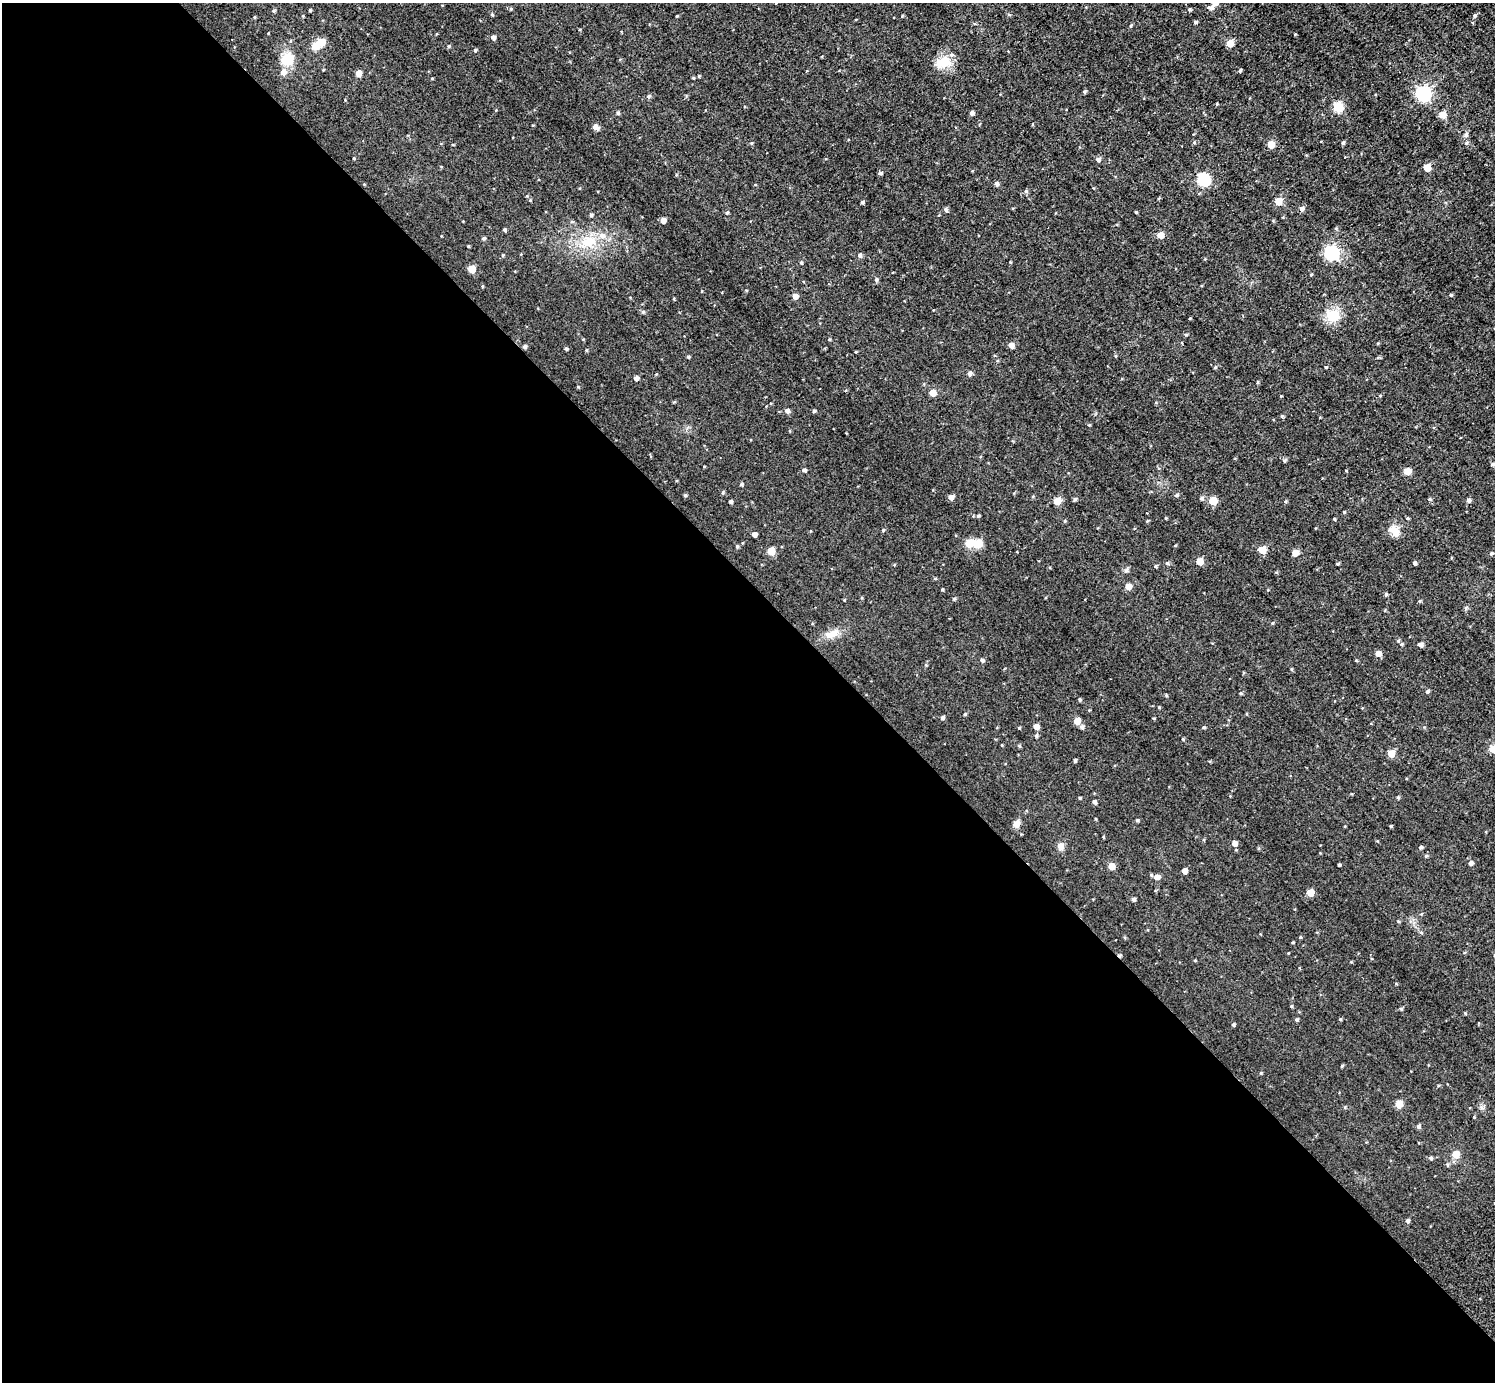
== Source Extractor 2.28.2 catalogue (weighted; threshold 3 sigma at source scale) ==
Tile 9 of 4 x 4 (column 1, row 3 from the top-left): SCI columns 6-1498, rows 1540-2919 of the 5983 x 5981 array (HDU 1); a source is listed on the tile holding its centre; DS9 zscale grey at full resolution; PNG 1497 x 1384 px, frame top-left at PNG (2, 3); no overlay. Shown black and unused: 57% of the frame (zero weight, under 3 of 4 exposures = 1% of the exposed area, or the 3 px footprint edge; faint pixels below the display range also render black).
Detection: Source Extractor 2.28.2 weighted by HDU 2 'WHT'; one run over the whole footprint, this tile lists its part. Background 0.0567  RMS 0.062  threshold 0.28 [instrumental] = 3 sigma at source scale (4.5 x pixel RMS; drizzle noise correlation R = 1.50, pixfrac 1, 0.05/0.05 arcsec/px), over >= 5 px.
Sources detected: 190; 2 inside a brighter object's white glare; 1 cosmic-ray / hot-pixel residue — not listed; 2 inside a brighter listed object's ellipse — not listed separately; the other 185 listed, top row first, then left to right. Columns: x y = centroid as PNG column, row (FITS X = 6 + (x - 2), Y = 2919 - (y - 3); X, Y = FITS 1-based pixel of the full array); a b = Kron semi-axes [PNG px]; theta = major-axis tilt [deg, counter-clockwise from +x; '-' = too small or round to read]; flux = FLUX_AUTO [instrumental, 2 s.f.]
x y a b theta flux
1215 3 7 5 47 35
1210 7 8 5 1 18
511 9 6 4 0 6.5
310 10 3 3 - 6.5
1189 10 4 4 - 8.4
274 11 5 4 - 8.3
492 14 4 4 - 6.7
1009 15 5 3 - 6.2
1474 15 4 4 - 9.3
677 16 3 3 - 5.2
255 17 5 3 - 5.8
1195 22 4 3 - 9.5
1295 34 3 3 - 4.1
493 37 5 5 - 19
1230 43 5 5 - 120
315 46 5 5 - 130
449 46 5 4 - 7.3
475 50 4 4 - 7.6
287 59 15 15 - 110
943 62 23 14 33 100
1240 71 4 3 - 8.7
359 73 5 4 - 53
699 76 5 3 - 5.1
693 78 5 3 - 5.4
1084 92 4 4 - 9.8
1423 94 6 6 - 1300
649 96 6 5 - 12
1217 104 3 3 - 5.7
1338 107 5 5 - 320
618 113 5 4 - 8.6
972 113 4 4 - 20
1442 115 5 5 - 97
595 127 6 5 - 34
1465 135 6 5 - 12
1194 142 5 4 - 8.3
1343 143 5 4 - 8.9
1466 143 5 5 - 8.9
1271 144 5 5 - 90
1098 159 5 5 - 18
1427 168 5 5 - 110
880 173 4 3 - 13
1204 179 6 6 - 640
996 184 5 4 - 17
1026 191 5 5 - 9.5
530 200 5 3 - 4.9
1278 201 5 5 - 120
862 202 4 3 - 11
1301 209 6 5 - 19
946 210 5 5 - 12
1136 212 3 3 - 6.4
727 213 4 4 - 8.3
591 215 4 4 - 8.7
663 220 5 4 - 36
505 230 4 3 - 10
1161 235 5 5 - 83
484 238 5 4 - 9.8
589 242 21 16 -3 160
468 246 3 3 - 5.4
1331 253 6 6 - 1100
860 255 5 5 - 15
1010 262 3 3 - 4.3
801 263 4 4 - 6.3
472 269 5 5 - 120
876 279 5 4 - 10
1451 295 3 3 - 8.8
795 296 5 4 - 41
643 312 5 5 - 8.9
1332 316 18 14 -3 120
1186 335 5 3 - 5.9
1378 343 4 2 - 6.1
1011 345 4 4 - 46
525 347 5 5 - 12
566 349 4 3 - 8.7
586 350 5 3 - 5.4
1115 356 5 3 - 5
688 357 4 3 - 7
1215 367 4 4 - 6.4
1326 367 3 3 - 6.6
969 373 5 4 - 21
636 378 4 4 - 21
1257 382 5 3 - 6.4
933 393 5 5 - 79
1380 396 5 3 - 4.9
787 411 5 5 - 21
814 411 4 3 - 8.6
1282 416 4 4 - 8.3
1284 460 5 4 - 9
1492 464 5 5 - 9.7
804 470 4 4 - 14
1346 471 3 2 - 4.3
1407 471 5 5 - 98
741 484 4 4 - 8.9
723 492 5 4 - 7.3
685 495 4 4 - 7.1
1176 495 5 4 - 9.4
951 497 5 5 - 33
1201 498 5 5 - 12
1075 499 4 4 - 11
1429 499 4 4 - 7.1
1468 500 5 4 - 16
731 501 4 3 - 11
1057 501 5 5 - 110
1213 501 5 5 - 160
1285 501 5 3 - 6.9
1344 512 3 3 - 5.9
978 516 5 4 - 8
1407 518 4 4 - 6.4
1334 519 3 3 - 5.5
1065 521 4 4 - 6
883 530 4 4 - 5
1394 531 14 10 -50 57
754 534 4 4 - 28
978 544 5 5 - 200
737 546 4 4 - 7.2
1262 550 5 5 - 120
771 551 5 5 - 130
1295 553 5 5 - 84
1491 554 4 4 - 8.7
1200 561 5 5 - 82
1167 563 5 4 - 11
1414 563 4 4 - 12
1338 564 4 3 - 6.2
1155 566 4 4 - 6.2
1276 572 5 3 - 5.8
1128 586 5 5 - 58
942 589 3 3 - 6
1386 594 4 3 - 10
954 599 4 4 - 7.2
1420 601 5 3 - 5.8
1466 608 6 5 - 9.9
1273 623 4 3 - 5.9
832 633 19 8 18 59
1401 644 5 4 - 8.4
1420 645 5 4 - 22
1378 653 5 5 - 43
982 660 5 4 - 12
1427 691 5 4 - 9.5
1241 693 4 4 - 6.5
1080 699 4 3 - 7.8
965 714 4 4 - 6.6
943 717 4 4 - 13
1154 718 4 2 - 5.5
1077 721 5 5 - 88
1036 727 4 4 - 43
1082 727 5 5 - 12
1204 727 4 3 - 7.2
1019 728 4 3 - 5.7
1036 736 5 4 - 8.9
1183 739 4 3 - 5.6
1019 746 4 4 - 7.4
1493 749 5 5 - 160
1391 754 5 5 - 93
1075 760 4 3 - 7.7
1398 797 4 4 - 7.7
1080 798 4 3 - 5.3
1094 802 5 4 - 13
1137 820 4 4 - 7.6
1017 824 9 7 66 31
1390 826 4 3 - 5.4
1235 843 5 5 - 33
1061 846 8 7 - 35
1421 847 5 4 - 10
1426 856 5 4 - 7
1471 863 5 4 - 20
1339 865 3 3 - 7.5
1112 866 5 5 - 63
1185 871 4 4 - 41
1157 877 6 5 - 32
1310 892 5 5 - 95
1133 899 4 4 - 12
1421 932 5 4 - 8
1300 937 4 3 - 5.8
1195 960 4 3 - 4.9
1291 1006 4 4 - 6.6
1401 1009 4 4 - 8.4
1340 1019 4 4 - 6.1
1297 1020 4 4 - 9.7
1233 1024 4 4 - 8.5
1342 1066 4 4 - 6.2
1261 1073 4 3 - 5.4
1399 1104 5 5 - 100
1418 1126 5 5 - 13
1456 1154 5 5 - 110
1431 1158 5 5 - 11
1408 1221 4 4 - 12
Isophote crosses this tile's border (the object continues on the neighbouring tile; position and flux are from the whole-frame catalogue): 2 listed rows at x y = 1215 3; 1493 749